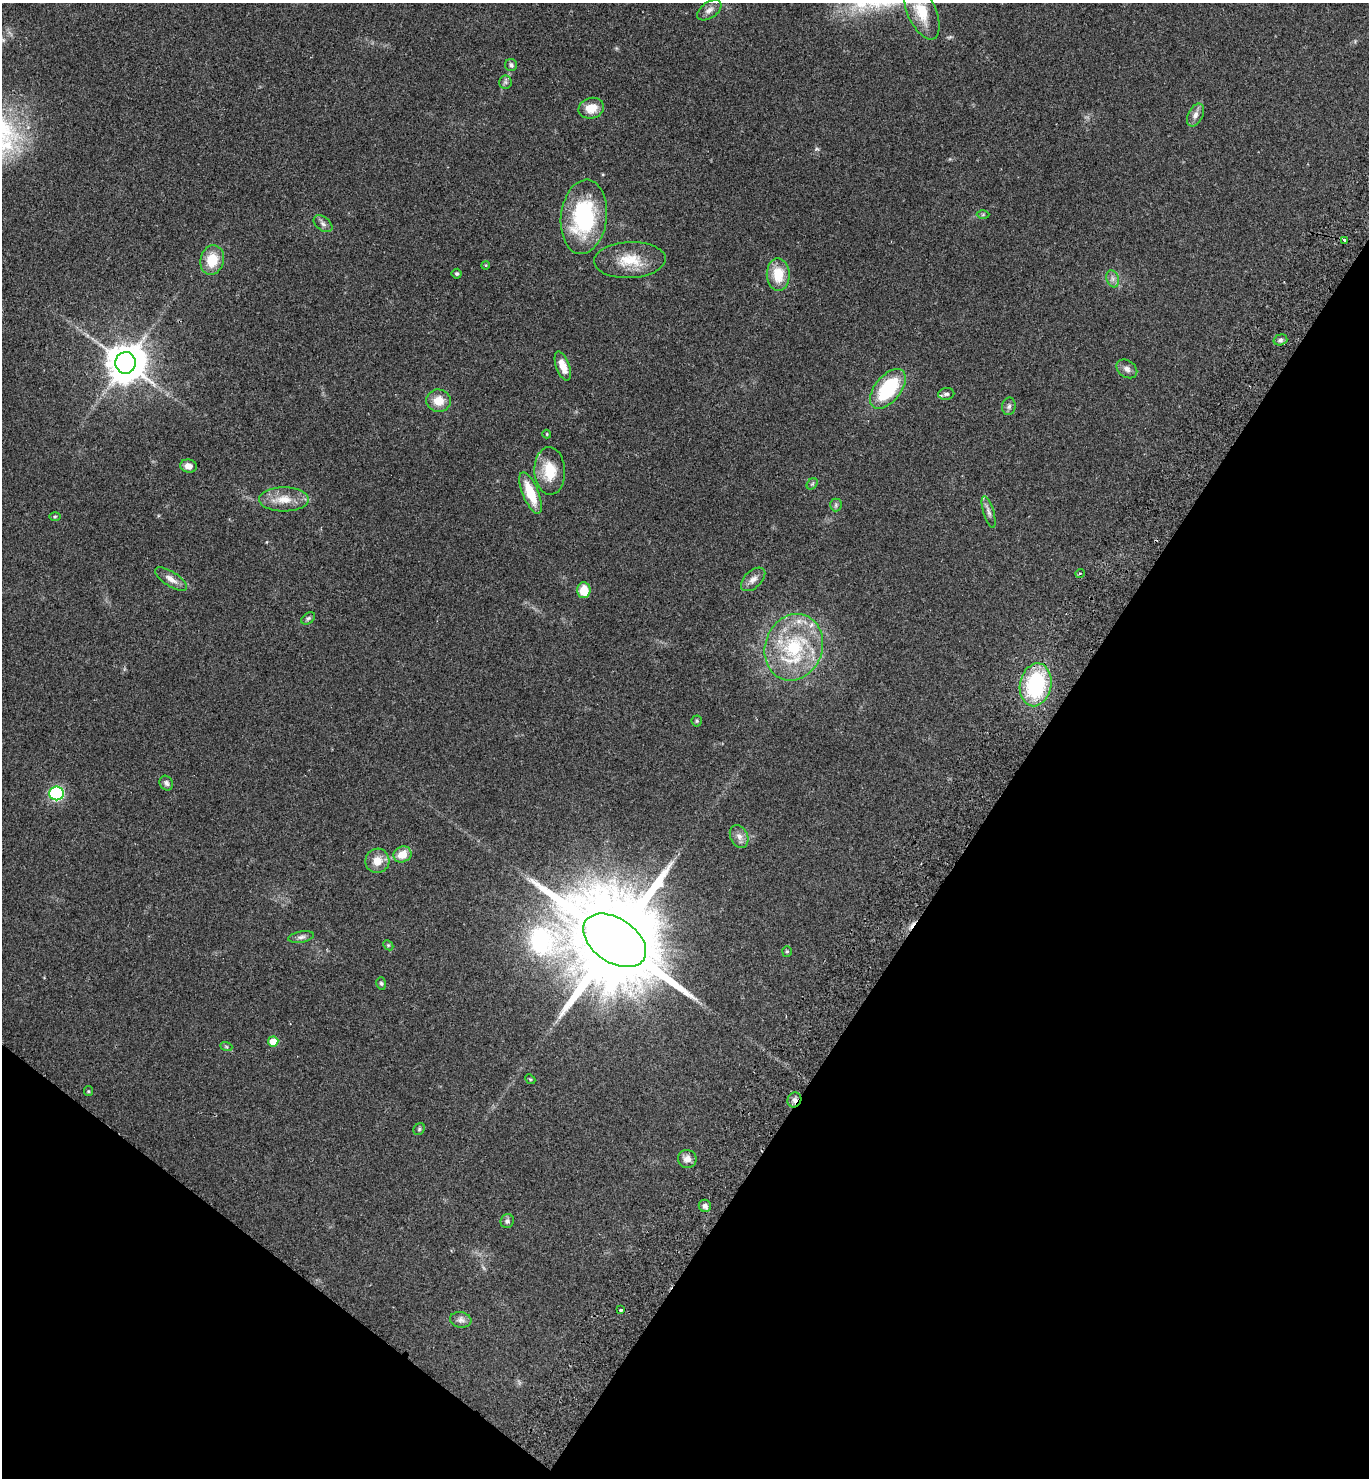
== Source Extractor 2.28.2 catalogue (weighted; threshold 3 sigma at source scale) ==
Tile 15 of 4 x 4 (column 3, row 4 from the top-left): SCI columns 2937-4303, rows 41-1516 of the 6012 x 5983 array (HDU 1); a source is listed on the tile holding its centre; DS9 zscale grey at full resolution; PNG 1371 x 1480 px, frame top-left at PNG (2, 3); each listed source drawn as its Kron ellipse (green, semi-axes under 4 px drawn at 4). Shown black and unused: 31% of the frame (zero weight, under 2 of 3 exposures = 3% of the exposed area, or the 3 px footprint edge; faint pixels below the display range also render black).
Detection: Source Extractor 2.28.2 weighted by HDU 2 'WHT'; one run over the whole footprint, this tile lists its part. Background 0.086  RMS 0.0078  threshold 0.0351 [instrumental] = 3 sigma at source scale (4.5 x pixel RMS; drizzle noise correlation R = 1.50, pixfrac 1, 0.05/0.05 arcsec/px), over >= 5 px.
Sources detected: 64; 1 inside a brighter object's white glare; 1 cosmic-ray / hot-pixel residue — neither listed nor drawn; the other 62 listed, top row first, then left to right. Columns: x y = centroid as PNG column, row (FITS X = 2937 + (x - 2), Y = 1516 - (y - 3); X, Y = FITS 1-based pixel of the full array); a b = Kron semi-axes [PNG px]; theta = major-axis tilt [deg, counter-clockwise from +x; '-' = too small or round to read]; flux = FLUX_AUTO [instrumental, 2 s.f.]
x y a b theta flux
709 10 14 8 34 4.4
922 12 30 14 -66 23
511 65 6 6 - 2.3
505 82 7 6 - 1.8
591 108 13 10 15 12
1195 115 12 7 64 4.2
983 215 6 4 1 1.1
584 217 37 23 84 82
323 224 11 6 -38 2.8
1345 240 4 3 - 4
212 260 15 11 76 19
630 260 36 18 3 23
486 265 4 3 - 0.65
457 274 5 5 - 1.1
778 274 16 11 -89 19
1113 279 9 6 -73 2.8
1280 340 7 5 16 1.8
126 363 11 10 - 1900
563 366 15 6 -70 9.9
1127 369 11 8 -35 3.8
888 389 23 13 51 49
946 394 8 6 5 2.3
438 401 12 11 - 10
1009 406 9 6 81 2.3
547 434 4 4 - 0.73
189 466 8 6 -12 4.6
550 471 24 15 -88 21
812 484 6 4 44 1.3
531 493 22 8 -68 22
284 499 25 12 0 14
836 505 6 6 - 1.6
989 512 16 5 -73 3.3
55 516 6 3 1 0.85
1080 573 5 3 - 0.74
171 579 18 7 -32 5.9
753 579 14 8 43 4.6
584 590 8 6 90 14
308 618 7 5 38 1.5
794 647 34 28 70 62
1036 685 21 15 78 69
697 721 5 5 - 1
166 783 8 6 -56 2.2
57 793 7 7 - 83
739 836 12 8 -65 4.6
402 854 9 8 - 12
377 861 12 12 - 9.3
301 937 13 5 10 2.6
615 940 35 22 -34 22000
388 945 6 4 -45 1.1
787 951 5 5 - 1.1
381 983 6 4 -73 1.2
273 1041 5 5 - 13
226 1046 6 4 -20 0.93
530 1079 5 4 - 0.86
88 1091 5 4 - 0.82
794 1100 7 6 - 3.3
419 1129 6 5 - 1.2
687 1159 9 9 - 5.3
705 1206 6 6 - 3.2
507 1221 7 6 - 2.3
621 1310 3 2 - 1.3
461 1320 11 7 -10 3.5
Overlapping masked pixels (flux is a lower limit): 1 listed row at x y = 794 1100
Isophote crosses this tile's border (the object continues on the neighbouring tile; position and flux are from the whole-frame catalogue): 1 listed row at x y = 922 12